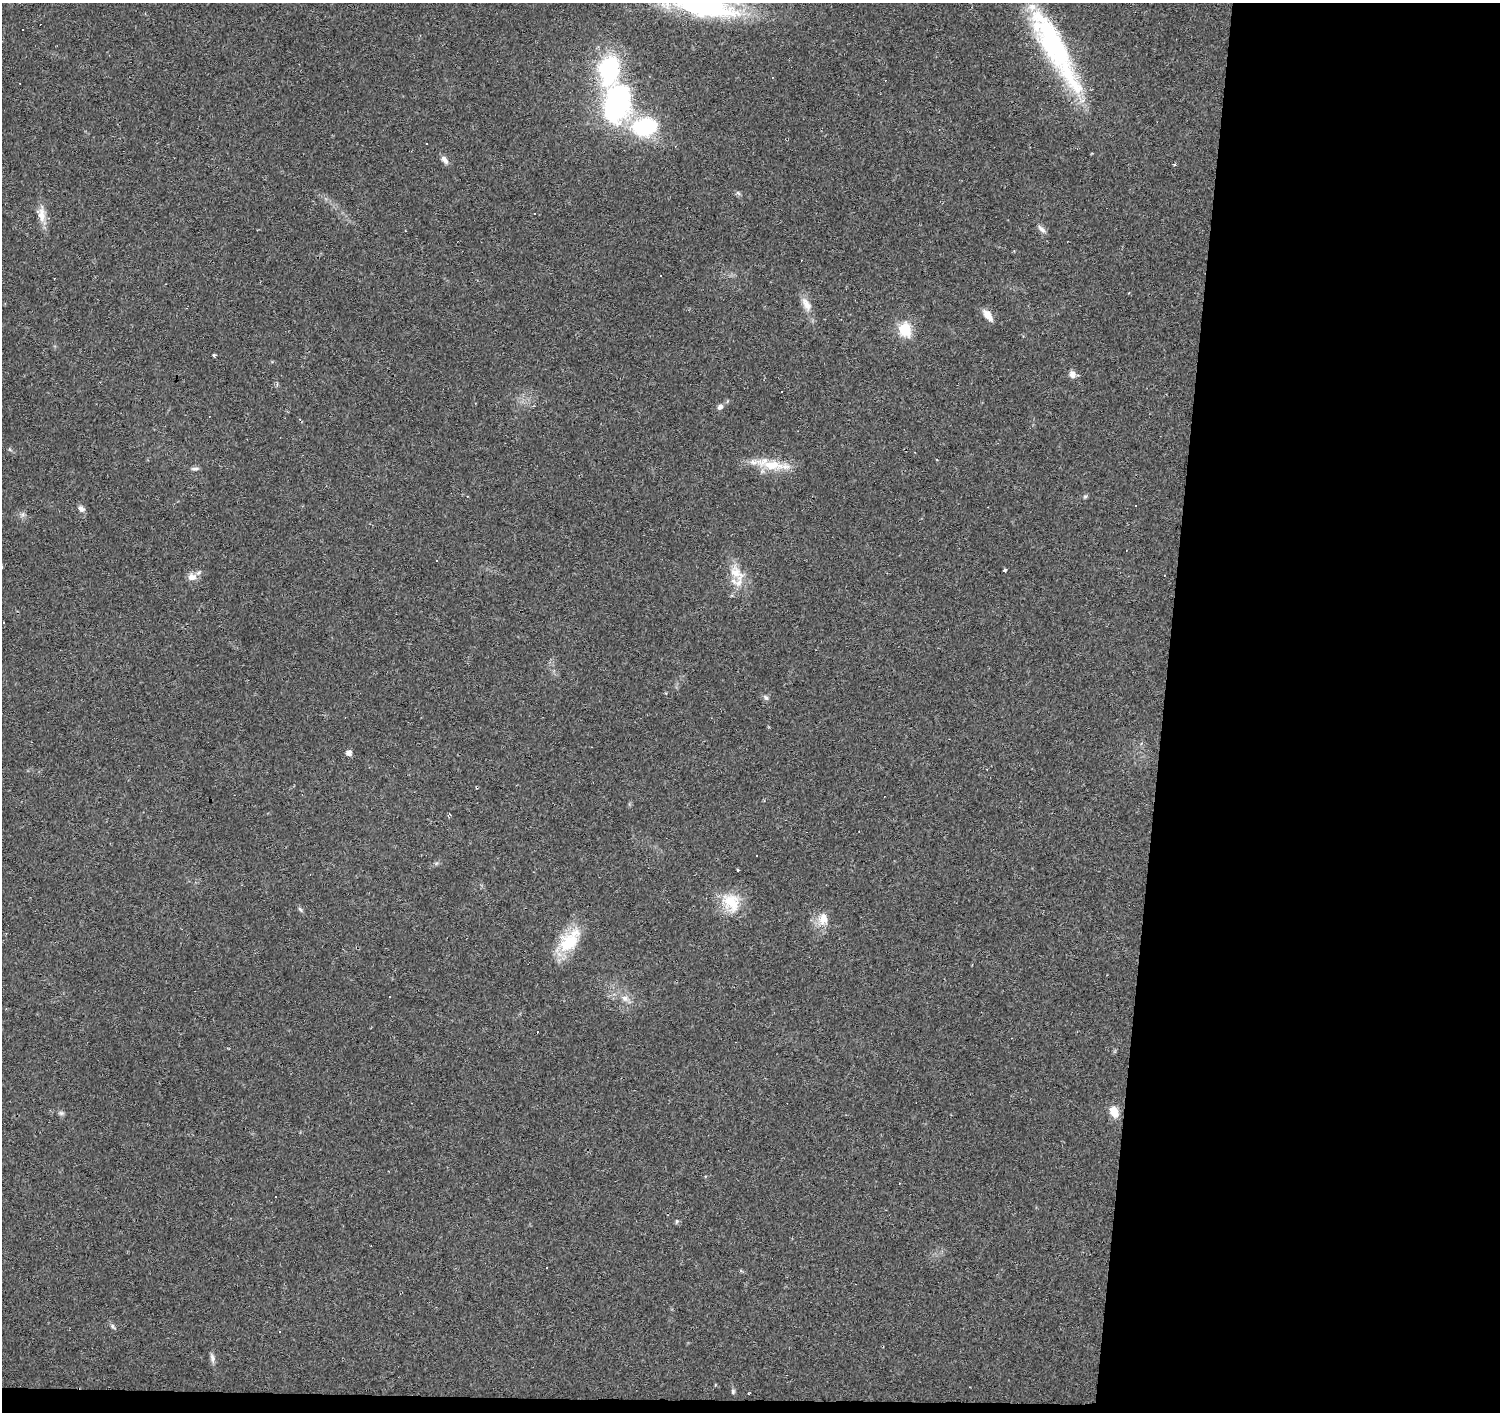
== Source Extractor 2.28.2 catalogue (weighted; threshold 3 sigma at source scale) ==
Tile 9 of 3 x 3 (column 3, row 3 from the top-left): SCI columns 3000-4497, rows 281-1690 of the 4497 x 4734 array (HDU 1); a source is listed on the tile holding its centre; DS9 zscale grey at full resolution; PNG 1502 x 1414 px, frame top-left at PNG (2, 3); no overlay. Shown black and unused: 23% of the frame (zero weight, under 2 of 3 exposures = <1% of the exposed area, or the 3 px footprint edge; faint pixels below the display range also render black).
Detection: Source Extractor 2.28.2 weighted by HDU 2 'WHT'; one run over the whole footprint, this tile lists its part. Background 0.0299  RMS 0.0048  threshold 0.0214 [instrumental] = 3 sigma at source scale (4.5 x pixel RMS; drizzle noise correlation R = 1.50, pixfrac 1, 0.0396/0.0396 arcsec/px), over >= 5 px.
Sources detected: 75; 25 cosmic-ray / hot-pixel residue — not listed; the other 50 listed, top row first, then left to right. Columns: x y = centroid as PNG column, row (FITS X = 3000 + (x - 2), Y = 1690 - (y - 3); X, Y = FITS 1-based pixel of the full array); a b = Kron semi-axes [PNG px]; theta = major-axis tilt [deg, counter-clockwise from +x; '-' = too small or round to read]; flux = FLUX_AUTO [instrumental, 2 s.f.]
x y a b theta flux
704 6 79 23 -10 73
1054 47 107 23 -62 91
609 71 42 24 84 50
772 77 3 3 - 0.4
616 103 37 25 74 96
645 127 24 17 5 41
427 143 3 3 - 1.2
675 146 4 3 - 0.43
445 160 12 6 -55 2.3
1174 164 4 3 - 0.46
738 193 7 4 -18 0.81
41 214 23 11 -83 5.8
1042 229 12 6 -40 2
661 276 2 2 - 0.36
806 304 21 10 -64 5.1
988 315 14 7 -51 4.5
905 329 6 6 - 57
214 355 4 3 - 1.1
1072 374 10 8 -65 2.3
720 407 7 6 - 1.8
772 465 52 12 -11 14
195 469 11 4 -1 1.2
1085 496 6 4 1 0.71
1135 506 3 2 - 0.5
81 509 9 6 -45 2
23 514 7 4 72 1.1
436 561 2 2 - 0.37
2 567 3 3 - 0.46
1005 570 3 3 - 1.1
737 573 29 16 -52 11
192 577 13 10 12 3.6
766 698 8 6 -44 1.3
349 753 5 5 - 2.7
449 814 4 3 - 0.54
757 856 2 2 - 0.41
737 870 3 3 - 1.8
731 902 28 22 -52 14
300 909 8 4 -54 0.89
823 919 17 14 -84 6.4
568 942 29 22 43 19
625 998 11 8 -25 3
1114 1112 15 10 -64 5.7
61 1113 8 5 0 1.1
275 1197 3 2 - 0.4
677 1221 6 4 73 0.73
113 1326 9 5 -50 1.1
279 1331 3 3 - 0.71
212 1358 13 6 -78 1.9
733 1391 7 5 76 0.84
748 1394 3 3 - 0.41
Overlapping masked pixels (flux is a lower limit): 1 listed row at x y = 1054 47
Isophote crosses this tile's border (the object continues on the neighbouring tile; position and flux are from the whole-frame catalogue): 2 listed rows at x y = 704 6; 2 567